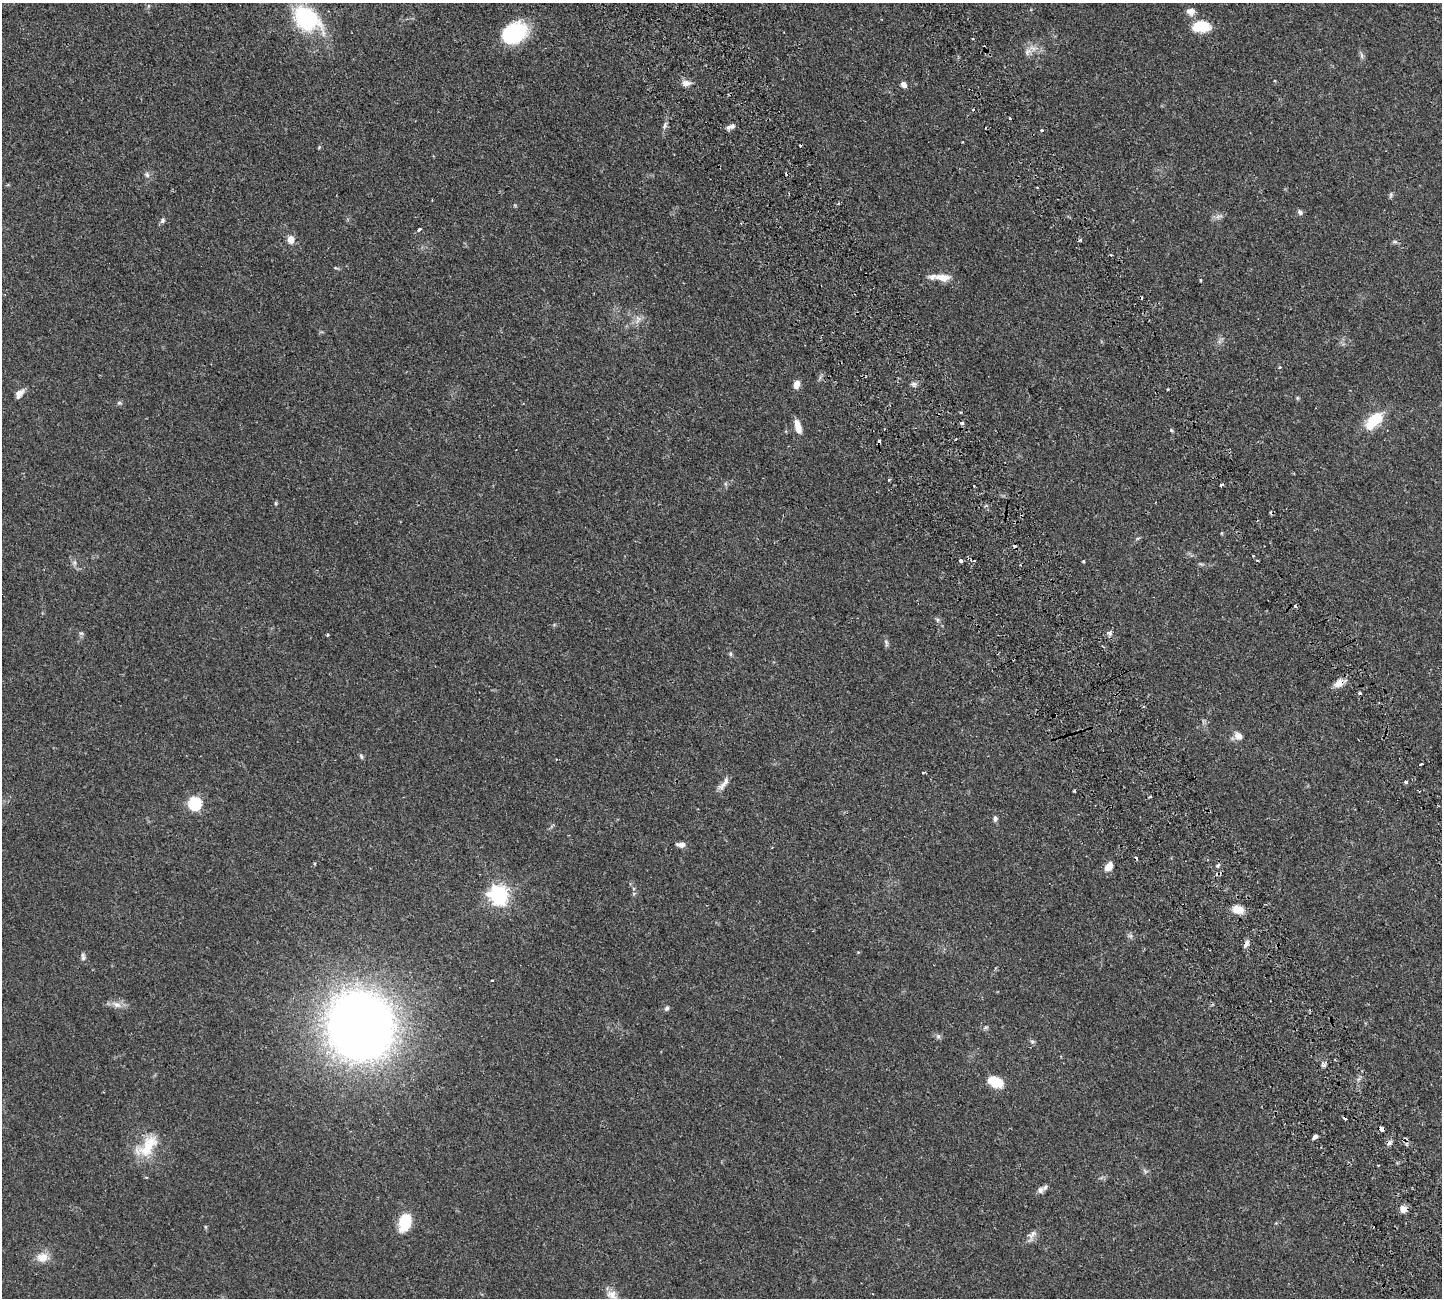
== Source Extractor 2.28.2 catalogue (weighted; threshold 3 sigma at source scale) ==
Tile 6 of 4 x 4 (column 2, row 2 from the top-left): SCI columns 1669-3108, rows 2937-4232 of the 6326 x 6317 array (HDU 1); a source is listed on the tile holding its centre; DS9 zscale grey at full resolution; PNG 1444 x 1300 px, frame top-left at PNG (2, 3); no overlay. Shown black and unused: <1% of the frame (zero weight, under 2 of 3 exposures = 12% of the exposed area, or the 3 px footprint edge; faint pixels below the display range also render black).
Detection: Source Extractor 2.28.2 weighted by HDU 2 'WHT'; one run over the whole footprint, this tile lists its part. Background 0.0536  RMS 0.0052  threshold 0.0233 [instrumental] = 3 sigma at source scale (4.5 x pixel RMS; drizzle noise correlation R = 1.50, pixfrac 1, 0.05/0.05 arcsec/px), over >= 5 px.
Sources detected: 115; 1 too faint to see at this stretch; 18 cosmic-ray / hot-pixel residue — not listed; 3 inside a brighter listed object's ellipse — not listed separately; the other 93 listed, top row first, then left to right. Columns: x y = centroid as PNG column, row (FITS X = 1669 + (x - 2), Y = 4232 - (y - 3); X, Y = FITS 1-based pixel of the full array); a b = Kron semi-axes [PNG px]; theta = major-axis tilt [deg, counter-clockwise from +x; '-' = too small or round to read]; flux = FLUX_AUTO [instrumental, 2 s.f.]
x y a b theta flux
148 6 6 4 71 0.63
1191 12 11 9 -2 2.8
306 19 36 24 -39 39
1203 27 18 15 -6 10
514 33 25 18 30 36
1028 52 11 10 - 3.2
1361 55 11 4 -85 1.3
686 83 10 7 -2 3.1
904 85 7 6 - 2.3
1010 118 4 2 - 0.44
665 125 10 5 77 1.6
731 126 11 5 22 2.1
800 146 3 2 - 0.55
147 175 9 6 -50 1.4
1391 195 9 4 72 0.88
838 204 4 3 - 0.62
1300 212 7 5 -48 1.5
1219 216 12 6 20 2
162 220 8 6 47 1.2
419 229 4 3 - 1.4
291 239 8 7 - 4.3
1080 240 4 3 - 1
1395 242 8 5 -5 0.99
336 268 6 3 -18 0.59
943 277 22 9 -4 5.5
1201 280 4 3 - 0.46
638 319 12 8 77 2.9
1280 367 4 3 - 0.84
796 384 9 7 76 3.3
914 384 8 6 -16 1.4
1168 389 3 2 - 0.53
19 393 14 8 51 3
1297 398 5 4 - 0.61
119 403 6 5 - 0.94
1375 419 20 11 37 16
962 423 4 3 - 2
798 426 17 7 -75 5.1
1171 430 5 4 - 0.66
956 439 3 2 - 0.6
1221 485 3 3 - 2.4
974 486 3 2 - 0.9
276 503 5 4 - 0.59
1222 533 5 3 - 0.44
1253 556 3 2 - 0.51
961 561 4 3 - 3.5
1083 561 3 3 - 0.52
74 563 8 6 -90 1.5
1201 564 8 4 -18 0.84
937 620 7 5 -61 1
81 633 6 5 - 0.9
1109 633 8 6 -4 1.7
328 635 3 3 - 0.66
886 643 11 5 -73 1.2
730 654 7 5 -88 0.87
1339 683 15 9 33 4
1238 736 12 9 -43 3.4
361 756 8 5 -78 0.93
1421 764 3 2 - 0.85
923 773 4 3 - 0.54
1405 782 3 3 - 2.9
722 786 17 8 49 3.1
1150 797 3 2 - 0.87
195 803 6 6 - 67
995 819 8 6 85 1.2
681 845 11 6 -4 2.4
315 863 4 3 - 0.54
1218 865 6 4 62 0.79
1108 867 9 7 51 4.9
498 895 8 7 - 220
1238 910 11 8 -12 7.7
1246 944 11 5 57 1.8
83 957 10 5 -85 1.3
492 980 3 3 - 0.81
116 1004 15 7 -23 3.3
667 1008 7 5 46 1.1
360 1026 48 44 -73 610
986 1027 8 3 19 0.82
938 1036 8 6 -75 1.2
1032 1041 6 5 - 0.92
1323 1065 6 5 - 1.8
995 1082 19 11 -23 9.8
1382 1129 4 4 - 3.4
1315 1137 5 4 - 5.2
147 1146 37 18 46 16
1378 1165 2 2 - 0.49
1145 1171 8 4 -37 0.98
1040 1190 10 9 - 2.3
1403 1209 9 8 - 3.3
405 1222 21 13 72 14
205 1227 6 4 -89 0.55
1032 1235 20 7 65 3
42 1257 16 12 4 5.6
612 1295 15 11 -28 4.1
Overlapping masked pixels (flux is a lower limit): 4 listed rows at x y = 1339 683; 1246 944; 1382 1129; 1403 1209